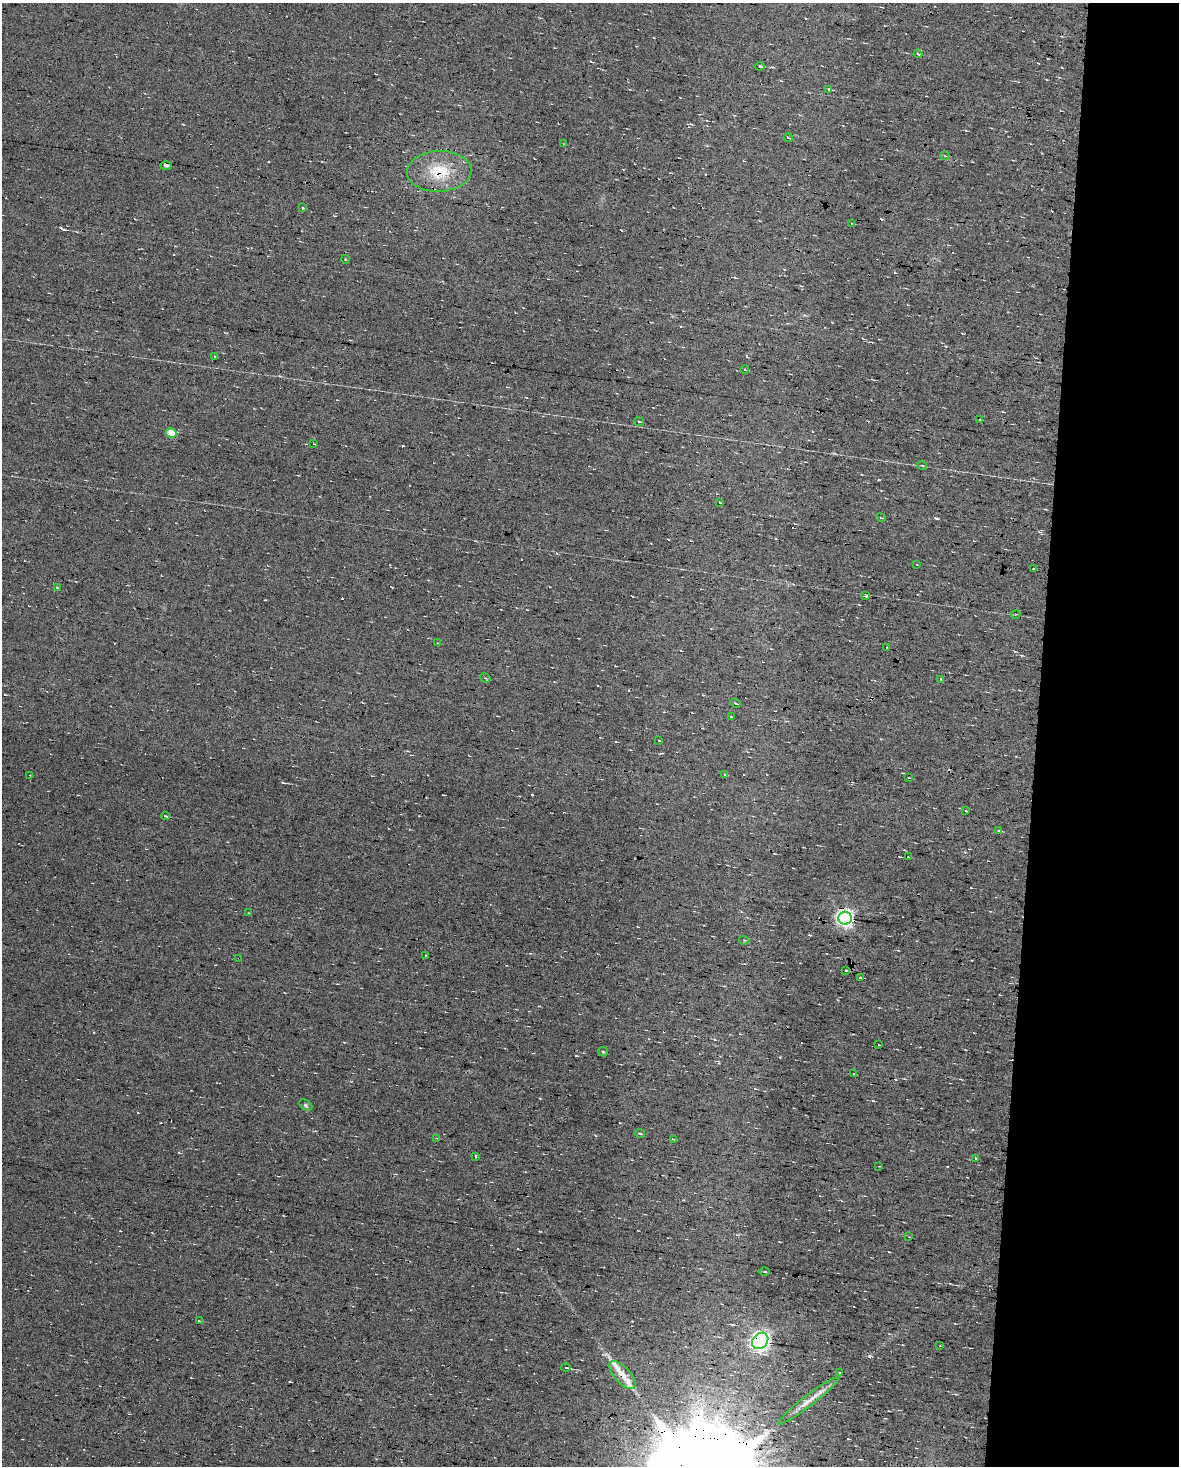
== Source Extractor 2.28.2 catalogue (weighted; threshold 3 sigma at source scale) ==
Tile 4 of 2 x 3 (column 2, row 2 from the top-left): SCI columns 1397-2573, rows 1465-2928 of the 2822 x 4392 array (HDU 1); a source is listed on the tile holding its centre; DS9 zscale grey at full resolution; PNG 1181 x 1468 px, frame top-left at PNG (2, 3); each listed source drawn as its Kron ellipse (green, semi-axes under 4 px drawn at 4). Shown black and unused: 12% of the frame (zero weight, under 7 of 13 exposures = <1% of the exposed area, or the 3 px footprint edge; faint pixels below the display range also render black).
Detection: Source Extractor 2.28.2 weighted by HDU 2 'WHT'; one run over the whole footprint, this tile lists its part. Background 0.0194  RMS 0.007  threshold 0.0287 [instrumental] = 3 sigma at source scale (4.09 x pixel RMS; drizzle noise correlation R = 1.36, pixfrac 0.8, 0.0396/0.0396 arcsec/px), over >= 5 px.
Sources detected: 92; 25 cosmic-ray / hot-pixel residue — neither listed nor drawn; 2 inside a brighter listed object's ellipse — not listed separately; the other 65 listed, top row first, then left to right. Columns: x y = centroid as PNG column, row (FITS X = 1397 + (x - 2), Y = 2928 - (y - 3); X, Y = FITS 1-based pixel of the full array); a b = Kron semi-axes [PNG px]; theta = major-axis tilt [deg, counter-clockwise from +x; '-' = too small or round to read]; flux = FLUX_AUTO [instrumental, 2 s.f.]
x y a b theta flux
918 54 4 3 - 0.98
760 66 5 3 - 1.6
829 89 4 3 - 2
788 138 4 3 - 0.84
564 144 3 2 - 0.45
945 156 4 3 - 0.57
166 166 6 3 0 1.4
439 171 32 20 2 25
302 208 3 2 - 0.97
852 223 3 2 - 0.52
345 259 4 3 - 0.45
215 356 3 2 - 0.49
745 370 4 3 - 0.39
980 419 3 2 - 0.56
639 422 5 2 - 0.59
171 433 5 4 - 13
314 444 3 2 - 0.42
922 465 5 3 - 0.52
719 502 3 2 - 0.41
881 518 5 3 - 0.6
917 565 3 2 - 0.44
1033 569 3 2 - 1.2
57 587 4 2 - 0.43
866 596 3 3 - 0.66
1016 614 5 3 - 0.65
437 643 3 2 - 0.64
887 648 3 2 - 0.44
485 678 5 3 - 0.9
941 679 4 3 - 0.53
735 703 5 3 - 0.64
731 717 3 2 - 0.41
659 741 3 2 - 0.41
30 775 2 2 - 0.35
725 775 4 3 - 1
909 778 3 2 - 0.38
966 811 3 2 - 0.53
165 816 4 3 - 0.93
999 831 4 3 - 2.2
908 857 3 3 - 0.48
249 913 4 2 - 0.39
845 918 6 6 - 240
744 940 5 3 - 0.66
425 955 3 2 - 0.44
239 958 2 2 - 0.72
846 970 3 2 - 0.79
860 978 4 3 - 1.5
879 1045 3 2 - 0.42
603 1052 5 4 - 0.69
854 1074 3 2 - 0.4
305 1105 7 5 -28 1
640 1133 5 3 - 0.82
437 1138 4 3 - 0.54
673 1139 3 2 - 0.62
475 1156 3 2 - 0.92
975 1158 4 3 - 1
879 1166 3 2 - 0.57
909 1237 3 2 - 0.55
764 1271 5 2 - 0.77
199 1321 4 3 - 0.85
760 1341 9 7 47 310
940 1346 3 2 - 0.73
566 1368 4 3 - 6.4
840 1373 2 2 - 0.55
622 1375 17 8 -47 6.4
808 1401 38 5 37 6.9
Overlapping masked pixels (flux is a lower limit): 3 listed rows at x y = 439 171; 239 958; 760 1341
Unlisted compact peaks at least as high as the median listed source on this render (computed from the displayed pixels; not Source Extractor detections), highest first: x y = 282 782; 879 480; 780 1057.